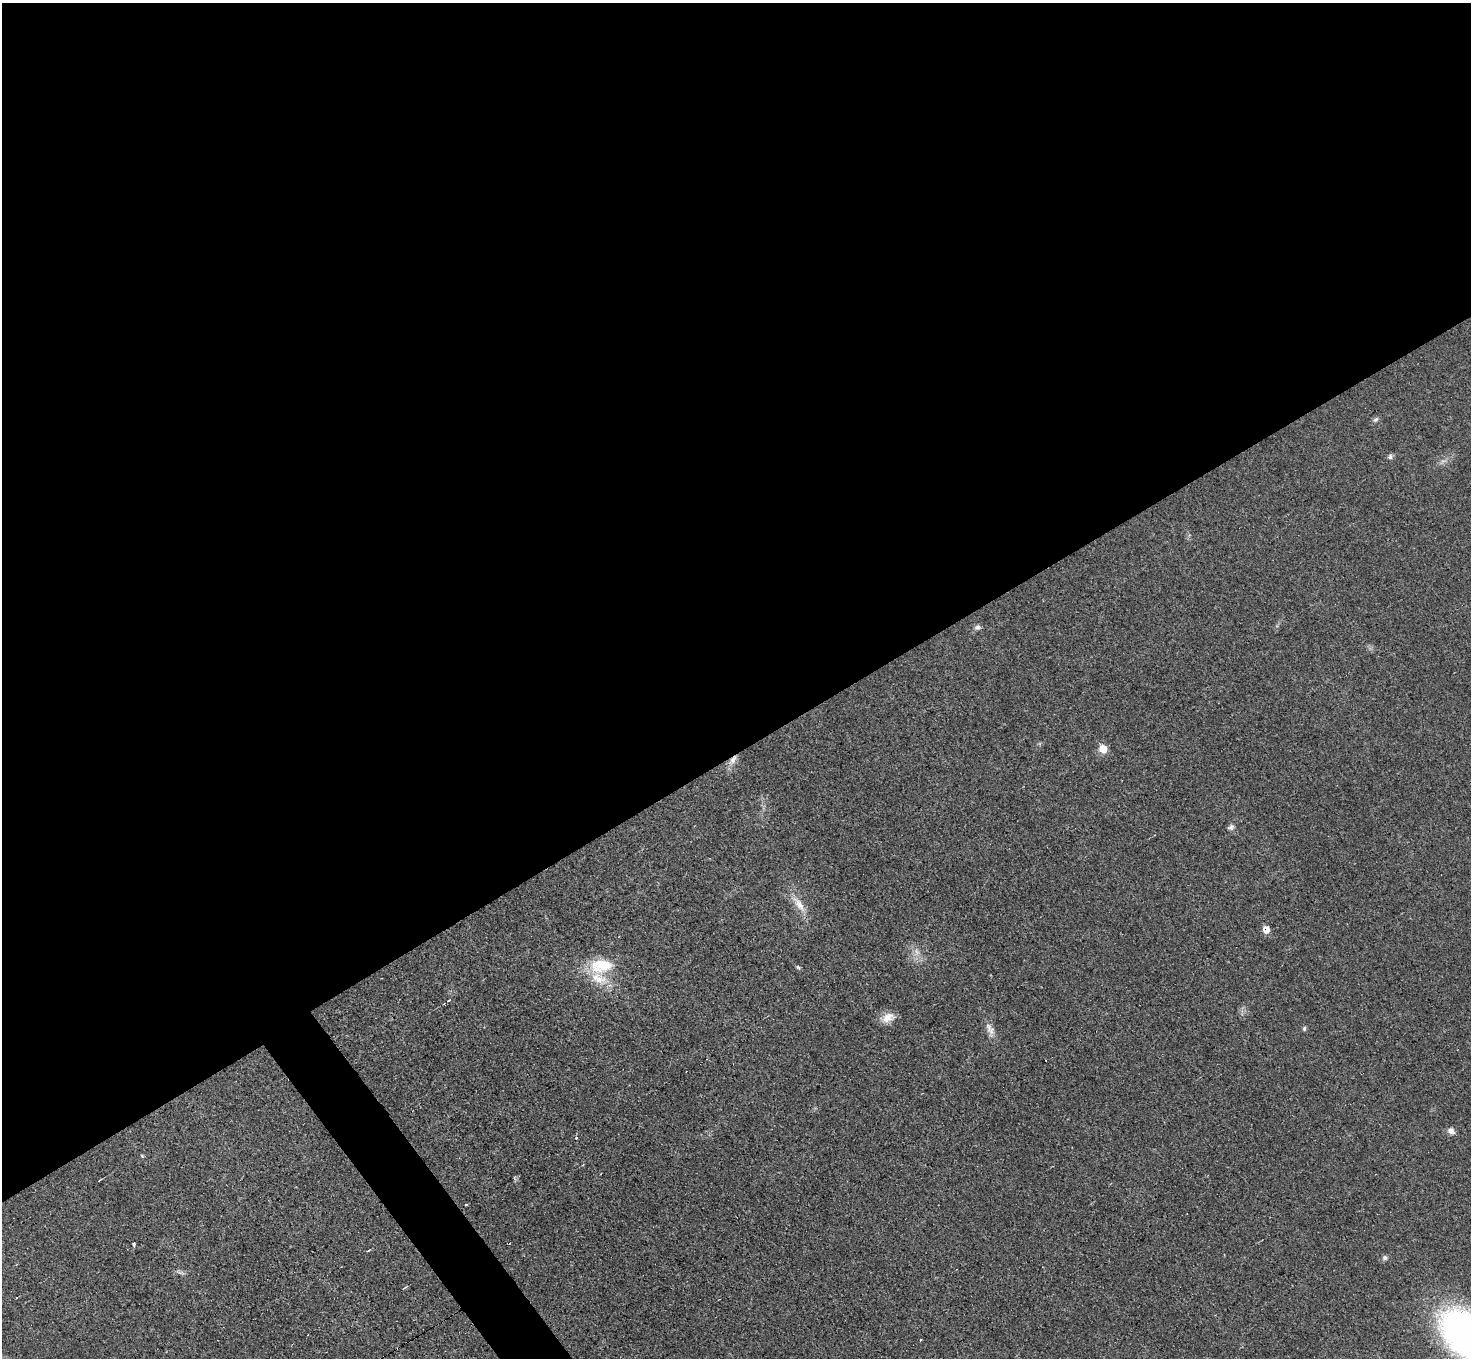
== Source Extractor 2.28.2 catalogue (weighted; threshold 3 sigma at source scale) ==
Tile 2 of 4 x 4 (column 2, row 1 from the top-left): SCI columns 1470-2938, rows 4223-5578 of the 5878 x 5872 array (HDU 1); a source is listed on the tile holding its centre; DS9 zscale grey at full resolution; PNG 1473 x 1360 px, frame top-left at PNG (2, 3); no overlay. Shown black and unused: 57% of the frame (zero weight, under 3 of 4 exposures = <1% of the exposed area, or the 3 px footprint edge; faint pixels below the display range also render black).
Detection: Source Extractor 2.28.2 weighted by HDU 2 'WHT'; one run over the whole footprint, this tile lists its part. Background 0.0333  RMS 0.0044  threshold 0.0198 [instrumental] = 3 sigma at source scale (4.5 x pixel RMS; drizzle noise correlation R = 1.50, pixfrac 1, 0.05/0.05 arcsec/px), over >= 5 px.
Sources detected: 25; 1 cosmic-ray / hot-pixel residue — not listed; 1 inside a brighter listed object's ellipse — not listed separately; the other 23 listed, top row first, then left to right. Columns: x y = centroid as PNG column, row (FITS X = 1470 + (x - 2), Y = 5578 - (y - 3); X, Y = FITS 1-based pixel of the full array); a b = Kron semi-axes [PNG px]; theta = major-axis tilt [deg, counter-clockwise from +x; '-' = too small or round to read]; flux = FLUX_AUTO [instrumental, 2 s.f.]
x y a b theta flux
1376 420 9 6 38 1.1
1390 457 7 6 - 1.1
977 627 9 7 12 1.4
1103 749 8 7 - 6.8
733 759 13 8 60 3.3
1231 827 9 7 36 1.4
799 904 27 9 -55 6.2
1266 929 8 6 -63 4.2
601 966 33 20 6 17
798 967 7 4 -19 0.62
449 1000 5 3 - 0.38
888 1018 17 11 26 4.8
1304 1029 6 5 - 0.74
991 1031 17 7 80 2.8
1451 1131 10 7 -37 2.1
576 1138 3 3 - 1.5
466 1205 3 2 - 0.91
134 1244 3 2 - 1.1
1385 1258 7 7 - 1.1
181 1272 11 4 -11 1.2
17 1297 3 2 - 0.57
1465 1335 56 34 -48 170
921 1340 2 2 - 0.51
Overlapping masked pixels (flux is a lower limit): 2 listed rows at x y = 733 759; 1266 929
Isophote crosses this tile's border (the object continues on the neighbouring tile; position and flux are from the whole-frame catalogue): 1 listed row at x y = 1465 1335